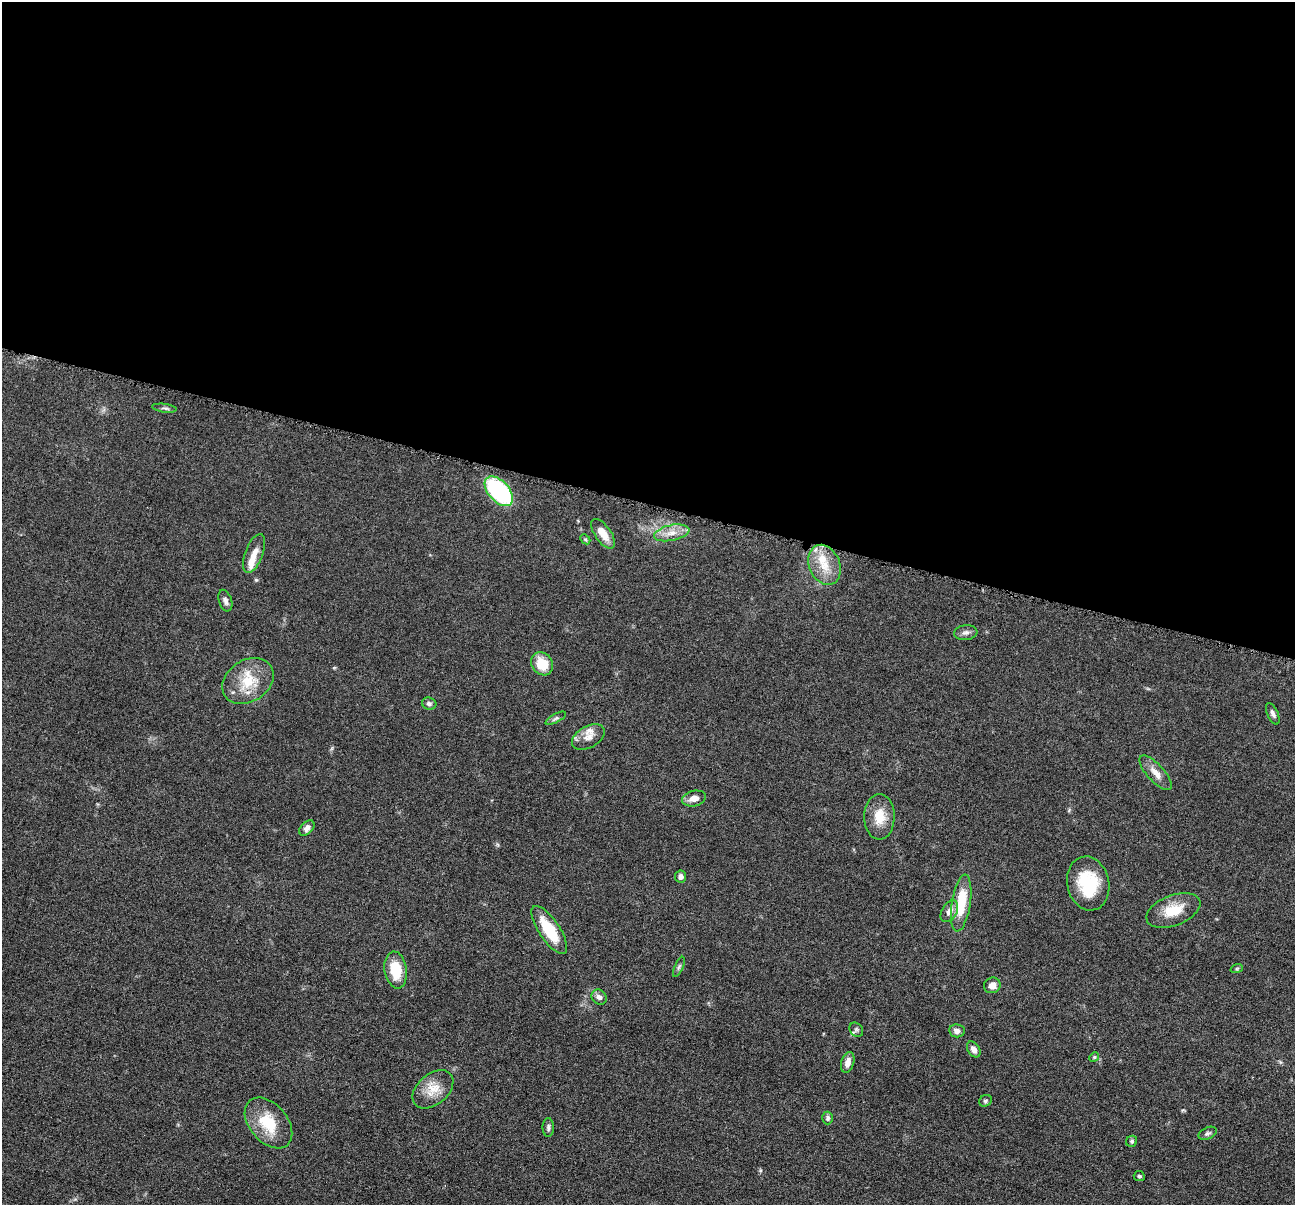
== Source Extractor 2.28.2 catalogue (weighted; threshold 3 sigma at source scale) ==
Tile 3 of 4 x 4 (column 3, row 1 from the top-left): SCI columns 2590-3882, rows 3864-5066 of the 5180 x 5196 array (HDU 1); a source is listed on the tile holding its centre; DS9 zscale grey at full resolution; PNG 1297 x 1207 px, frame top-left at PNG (2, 2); each listed source drawn as its Kron ellipse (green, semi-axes under 4 px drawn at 4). Shown black and unused: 42% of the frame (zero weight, under 4 of 8 exposures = <1% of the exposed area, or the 3 px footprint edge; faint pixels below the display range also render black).
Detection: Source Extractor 2.28.2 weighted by HDU 2 'WHT'; one run over the whole footprint, this tile lists its part. Background 0.0365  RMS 0.0033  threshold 0.0134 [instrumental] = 3 sigma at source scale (4.09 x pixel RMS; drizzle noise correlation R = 1.36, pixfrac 0.8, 0.05/0.05 arcsec/px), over >= 5 px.
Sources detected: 46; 3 inside a brighter listed object's ellipse — not listed separately; the other 43 listed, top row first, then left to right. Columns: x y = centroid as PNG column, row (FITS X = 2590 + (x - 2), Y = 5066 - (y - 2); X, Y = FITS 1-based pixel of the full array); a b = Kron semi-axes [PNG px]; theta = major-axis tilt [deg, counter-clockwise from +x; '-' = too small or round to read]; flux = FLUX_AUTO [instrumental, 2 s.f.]
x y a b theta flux
164 408 12 3 -7 0.61
499 491 18 10 -48 37
672 533 18 8 12 3.2
603 534 17 8 -55 4.1
585 539 6 4 -43 0.37
254 553 20 9 69 3.1
824 565 21 15 -67 6.5
225 601 11 6 -71 1.2
966 633 12 7 6 1.2
542 664 12 10 -50 6.6
248 681 27 21 33 9.7
429 704 7 6 - 0.8
1273 714 11 5 -67 1
556 718 11 4 29 0.65
588 737 18 11 30 2.6
1156 773 22 8 -48 3.1
694 798 12 7 13 2.4
879 817 23 15 90 5.9
307 828 9 6 47 1.3
681 877 6 5 - 1.2
1088 884 27 21 -78 15
961 903 29 9 81 11
1173 910 28 15 21 7.6
949 911 12 7 59 2
549 930 28 10 -56 12
679 967 11 4 65 0.64
1237 968 6 4 19 0.39
396 970 18 11 -82 8.6
992 985 8 8 - 2.1
599 997 8 7 - 1.3
856 1030 7 6 - 0.75
957 1031 8 6 -8 1.6
974 1049 8 6 -57 1.7
1094 1057 5 4 - 0.4
848 1062 10 6 73 2.1
433 1089 23 15 40 5.6
985 1101 6 5 - 0.6
828 1118 6 5 - 0.74
268 1123 29 19 -50 11
548 1128 9 5 90 0.81
1208 1133 10 6 26 0.83
1132 1141 6 5 - 0.6
1139 1176 5 5 - 0.53